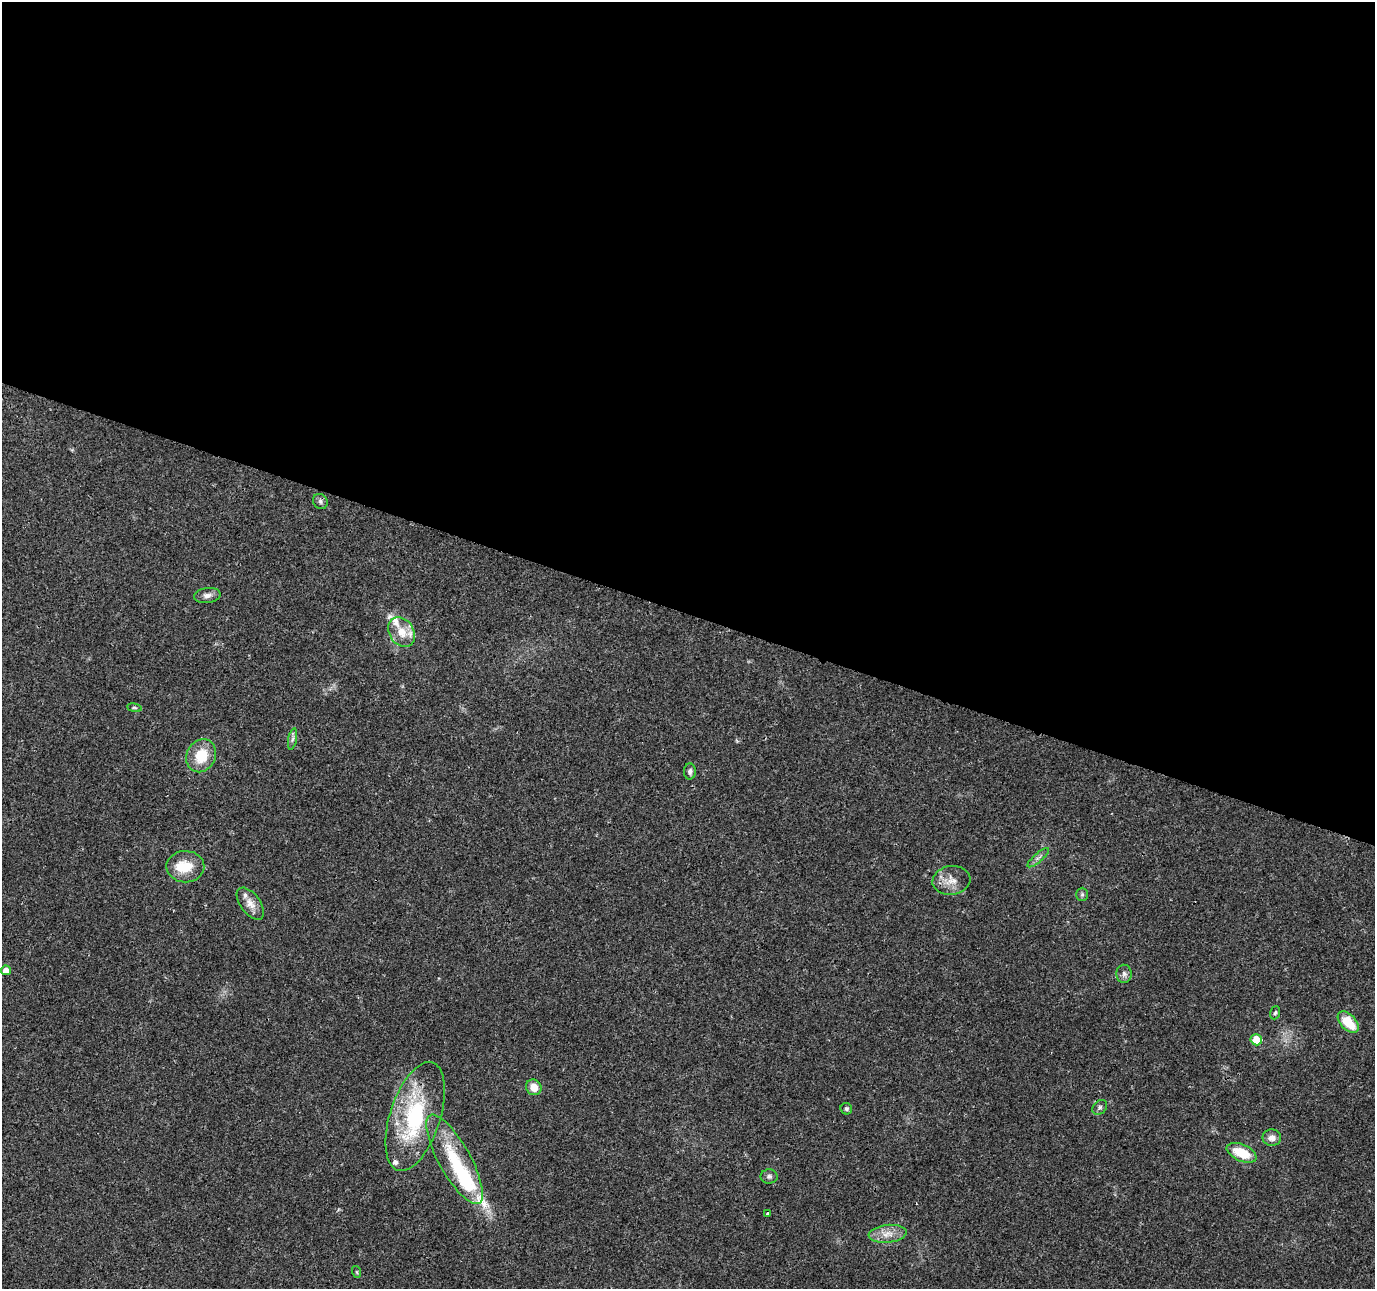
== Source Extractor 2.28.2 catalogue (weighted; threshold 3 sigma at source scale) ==
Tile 3 of 4 x 4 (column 3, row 1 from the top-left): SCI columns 2750-4122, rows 4078-5364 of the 5505 x 5644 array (HDU 1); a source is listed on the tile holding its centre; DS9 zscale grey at full resolution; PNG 1377 x 1291 px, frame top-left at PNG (2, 2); each listed source drawn as its Kron ellipse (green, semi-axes under 4 px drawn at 4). Shown black and unused: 48% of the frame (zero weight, under 3 of 4 exposures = <1% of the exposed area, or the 3 px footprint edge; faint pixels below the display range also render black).
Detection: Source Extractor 2.28.2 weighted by HDU 2 'WHT'; one run over the whole footprint, this tile lists its part. Background 0.0464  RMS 0.0039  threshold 0.0174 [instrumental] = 3 sigma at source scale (4.5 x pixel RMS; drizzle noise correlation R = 1.50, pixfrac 1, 0.0396/0.0396 arcsec/px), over >= 5 px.
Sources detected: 35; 2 inside a brighter object's white glare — neither listed nor drawn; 5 inside a brighter listed object's ellipse — not listed separately; the other 28 listed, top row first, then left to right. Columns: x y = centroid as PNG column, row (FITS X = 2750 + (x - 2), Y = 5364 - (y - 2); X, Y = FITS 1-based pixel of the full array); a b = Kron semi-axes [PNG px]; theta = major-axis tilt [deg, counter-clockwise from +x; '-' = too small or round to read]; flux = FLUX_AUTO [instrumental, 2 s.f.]
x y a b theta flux
320 501 8 7 - 1.1
207 595 13 7 7 1.9
401 632 16 12 -59 6.3
134 708 7 3 -9 0.55
292 739 11 4 79 1.1
201 756 17 14 62 10
690 771 8 6 87 1.1
1038 858 14 2 41 0.97
185 867 19 15 0 8.7
951 880 19 14 7 4.8
1082 894 6 5 - 0.74
250 904 18 10 -53 3.6
6 970 5 5 - 3.6
1124 974 9 7 -88 1.5
1275 1013 7 5 71 0.66
1348 1022 13 7 -47 10
1256 1040 6 5 - 9.8
534 1087 8 7 - 4.2
1100 1107 8 6 46 1
846 1109 6 5 - 0.82
415 1116 56 25 72 37
1272 1138 9 8 - 2.4
1242 1153 16 8 -24 10
454 1159 50 16 -61 20
769 1176 8 7 - 1.1
768 1213 3 3 - 1.3
888 1234 19 9 6 4.3
357 1272 6 4 -71 0.46